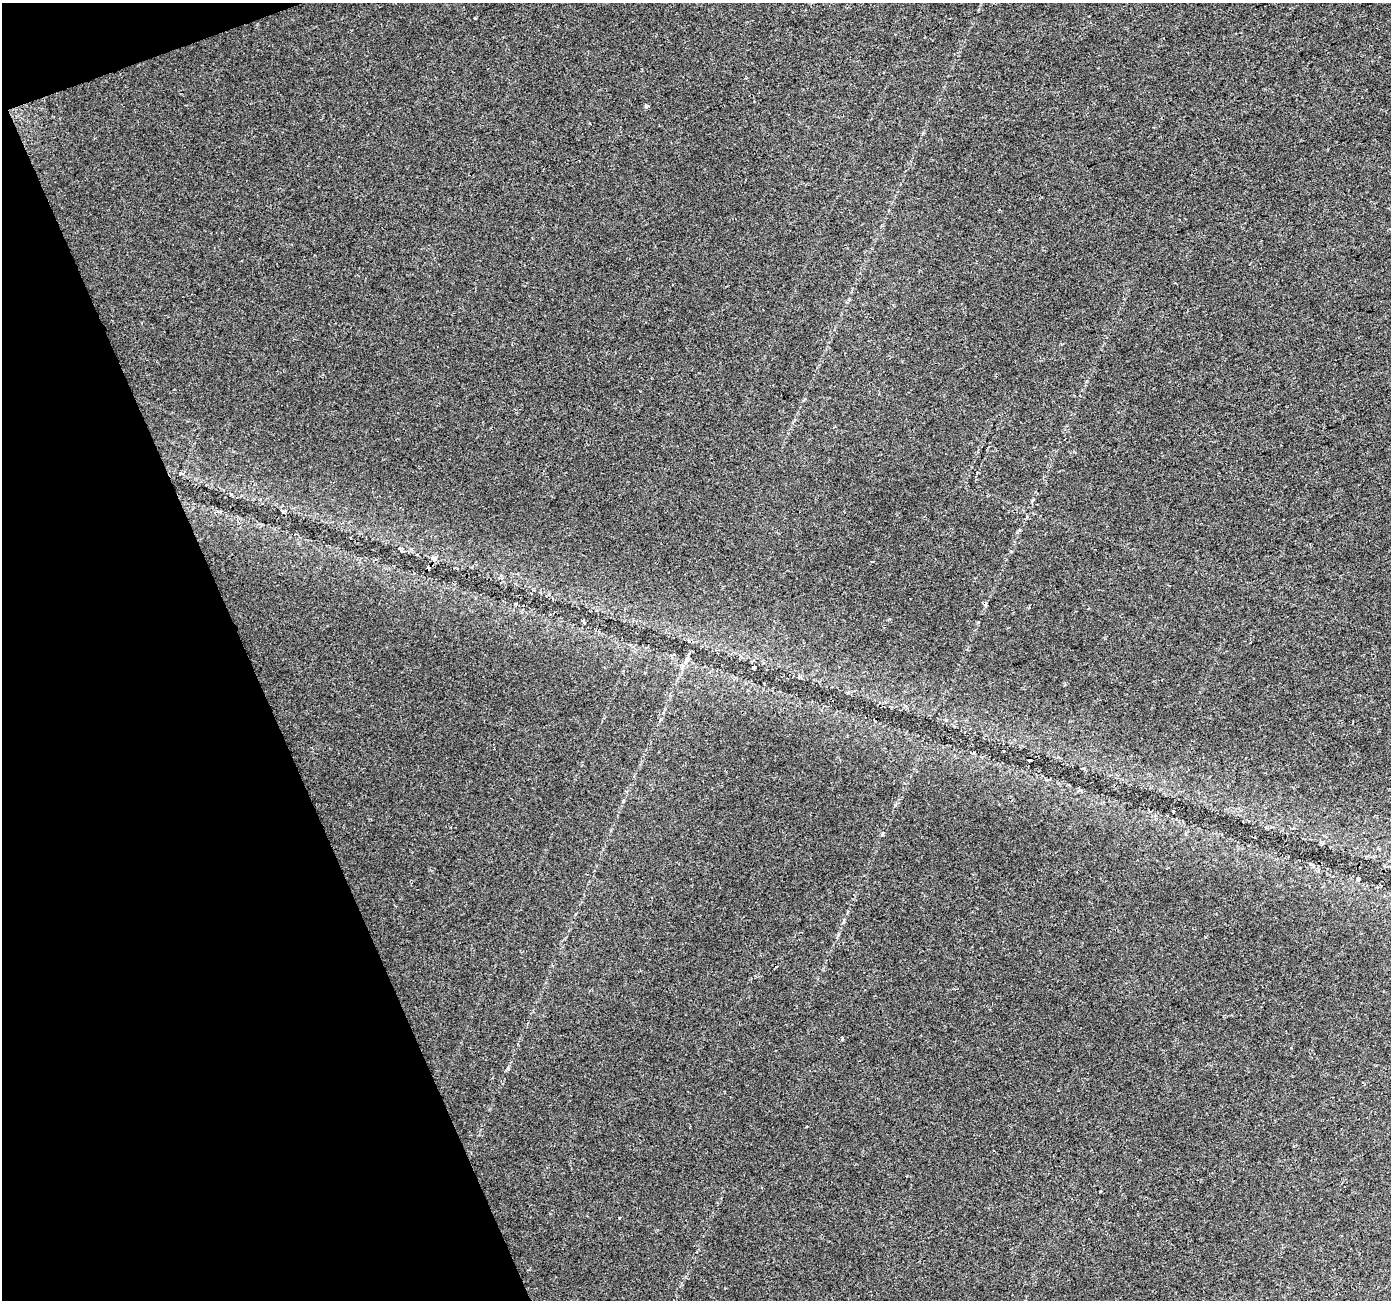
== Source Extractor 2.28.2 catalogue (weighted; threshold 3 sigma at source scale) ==
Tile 5 of 4 x 4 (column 1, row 2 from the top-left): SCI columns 1-1389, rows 2675-3972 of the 5558 x 5405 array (HDU 1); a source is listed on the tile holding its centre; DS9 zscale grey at full resolution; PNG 1393 x 1302 px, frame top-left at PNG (2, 3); no overlay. Shown black and unused: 19% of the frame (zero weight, under 2 of 3 exposures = <1% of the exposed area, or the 3 px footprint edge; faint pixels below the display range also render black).
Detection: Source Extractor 2.28.2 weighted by HDU 2 'WHT'; one run over the whole footprint, this tile lists its part. Background 0.0289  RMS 0.0048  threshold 0.0215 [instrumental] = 3 sigma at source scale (4.5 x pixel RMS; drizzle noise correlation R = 1.50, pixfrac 1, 0.0396/0.0396 arcsec/px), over >= 5 px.
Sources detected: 12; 3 cosmic-ray / hot-pixel residue — not listed; the other 9 listed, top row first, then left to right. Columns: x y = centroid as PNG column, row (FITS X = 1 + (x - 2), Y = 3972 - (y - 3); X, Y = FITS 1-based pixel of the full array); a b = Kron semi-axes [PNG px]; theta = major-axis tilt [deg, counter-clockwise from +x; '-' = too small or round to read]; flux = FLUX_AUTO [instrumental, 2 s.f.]
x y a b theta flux
475 18 3 3 - 0.48
646 106 4 4 - 1.1
350 538 2 2 - 0.49
584 620 4 3 - 1.6
687 660 13 6 66 2.2
754 668 4 3 - 1.1
1003 751 3 3 - 3.1
1173 811 3 2 - 0.56
619 1218 3 3 - 1.5